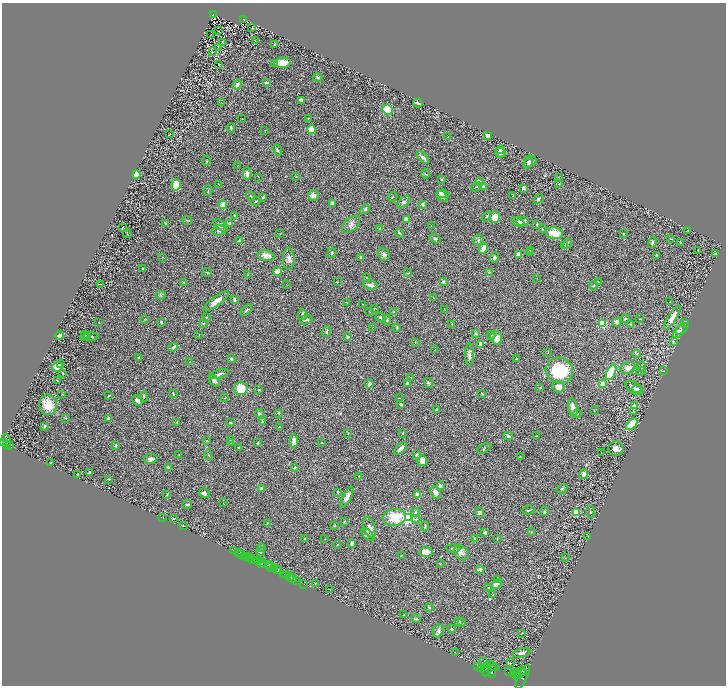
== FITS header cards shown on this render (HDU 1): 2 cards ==
NAXIS1  =                 1448
NAXIS2  =                 1367

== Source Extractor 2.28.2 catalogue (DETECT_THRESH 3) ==
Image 1448 x 1367 px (HDU 1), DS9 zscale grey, zoomed out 1/2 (1 PNG px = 2 x 2 image px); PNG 728 x 688 px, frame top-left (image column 1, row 1366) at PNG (2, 3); each listed source drawn as its Kron ellipse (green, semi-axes under 4 px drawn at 4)
Background 0.411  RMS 0.028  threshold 0.0854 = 3 sigma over >= 5 px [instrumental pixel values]
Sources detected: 394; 30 cannot appear on this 1/2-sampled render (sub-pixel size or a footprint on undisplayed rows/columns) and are neither listed nor drawn; the other 364 listed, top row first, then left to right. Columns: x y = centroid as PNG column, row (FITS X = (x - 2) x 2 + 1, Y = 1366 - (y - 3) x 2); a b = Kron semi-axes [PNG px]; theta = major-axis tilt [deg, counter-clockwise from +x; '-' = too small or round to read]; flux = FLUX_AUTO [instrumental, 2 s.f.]
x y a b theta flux
213 14 3 3 - 73
244 20 4 2 - 59
252 27 4 2 - 2.7
218 31 2 1 - 48
211 35 2 1 - 1.8
255 40 3 2 - 2.5
223 43 2 1 - 2.4
274 45 2 2 - 4.7
219 47 2 2 - 2.9
212 52 4 2 - 3.5
283 63 8 5 6 69
219 64 2 2 - 6
275 64 3 3 - 17
318 78 5 3 - 7.1
266 83 4 3 - 8.1
237 85 5 3 - 12
301 100 4 3 - 15
222 103 3 2 - 2.2
418 103 5 2 - 11
387 110 5 5 - 120
309 118 3 3 - 3.7
242 119 2 1 - 3.8
231 128 5 3 - 7.3
265 130 2 2 - 2.4
312 130 4 4 - 96
170 134 2 1 - 1.6
487 135 4 3 - 24
448 137 3 2 - 2.9
277 150 6 2 -55 11
501 150 4 3 - 25
500 152 5 5 - 33
423 158 7 3 -46 16
206 160 5 1 - 3
528 162 6 4 79 11
530 162 7 4 38 15
237 166 2 1 - 1.6
136 174 4 4 - 76
247 174 6 4 89 28
425 174 4 2 - 3.7
259 177 2 2 - 1.7
296 177 3 2 - 2.9
558 177 2 2 - 3.1
442 179 3 3 - 3.5
479 181 3 2 - 14
219 184 3 2 - 2.2
559 184 3 2 - 3.1
176 185 6 4 73 100
476 187 5 2 - 4.4
484 187 3 3 - 19
523 188 4 3 - 12
208 191 5 2 - 4.2
443 194 6 3 -7 16
251 196 5 2 - 4.5
313 196 5 5 - 23
442 196 7 4 -46 26
513 196 2 2 - 2.2
263 197 4 3 - 6.7
392 197 5 2 - 3.8
539 199 5 4 - 9.2
256 201 5 3 - 4.9
404 202 7 4 46 13
332 203 4 3 - 18
423 204 4 3 - 9.3
223 205 4 3 - 46
365 209 5 3 - 8.5
235 215 3 3 - 7.1
486 217 5 2 - 4.5
495 217 6 5 - 71
406 219 2 2 - 85
187 220 5 3 - 5.5
522 221 6 4 2 41
518 222 6 4 -20 26
165 223 3 2 - 4.3
230 223 3 3 - 17
351 224 11 6 44 22
537 224 2 2 - 4.4
220 225 8 4 -42 16
431 226 2 2 - 1.4
123 227 3 1 - 2.5
379 228 2 2 - 6.1
542 229 4 2 - 3
219 230 7 5 5 18
688 230 2 1 - 2.2
127 233 4 1 - 2.5
399 233 4 3 - 6.7
554 233 9 5 -12 100
280 234 3 2 - 2
624 234 3 2 - 3.3
435 239 6 3 -33 6.9
670 239 3 2 - 2.8
239 240 2 2 - 23
478 240 5 5 - 10
652 242 6 3 73 8.2
680 242 3 2 - 5.4
567 244 5 2 - 5.9
565 246 4 3 - 12
483 248 5 3 - 46
698 250 2 2 - 2.9
530 251 3 2 - 2.2
530 252 2 2 - 2.7
332 253 5 4 - 8.4
518 254 3 3 - 29
716 254 4 3 - 12
266 255 8 5 -13 39
384 255 7 5 -70 15
656 255 3 2 - 4.2
163 257 3 2 - 2.6
360 257 3 3 - 6.8
494 257 5 4 - 13
289 259 11 6 -88 25
142 268 3 2 - 3.9
278 271 4 4 - 51
489 272 3 3 - 4.5
207 273 4 2 - 3.8
408 273 3 2 - 4.6
248 275 3 3 - 3.3
366 277 3 2 - 3
537 278 2 1 - 1.7
337 282 2 2 - 3.6
443 282 2 2 - 28
599 282 3 2 - 2.8
184 283 3 2 - 2.2
100 284 2 1 - 1.6
286 284 2 1 - 1.3
370 285 7 3 -14 24
594 286 5 3 - 5
161 295 5 3 - 6.8
433 297 3 2 - 2.6
234 300 3 3 - 11
216 301 15 4 37 47
346 302 2 2 - 2.1
670 302 3 2 - 1.9
363 304 3 2 - 2.5
374 308 2 2 - 3.1
246 310 7 2 44 5.8
445 310 2 2 - 2.3
370 312 2 2 - 3.4
393 312 3 2 - 3.9
302 314 5 2 - 6.9
206 317 3 2 - 4.9
381 317 5 3 - 8.6
672 317 14 4 57 50
145 319 2 2 - 4.4
625 319 4 3 - 6.7
640 319 2 1 - 1.7
306 320 6 2 21 11
387 320 5 3 - 6
99 322 2 2 - 5.5
162 322 3 2 - 8.1
617 322 4 4 - 17
203 323 3 2 - 4.6
602 323 3 3 - 510
685 323 3 2 - 4.6
452 324 3 2 - 2.7
631 324 4 3 - 6
373 327 2 1 - 1.6
397 327 3 2 - 5.8
682 329 7 3 38 12
327 331 5 4 - 9.7
679 331 7 4 57 18
476 333 3 3 - 8.1
199 334 3 2 - 1.8
491 335 4 3 - 6.9
59 336 4 3 - 17
85 336 5 3 - 6
88 336 3 3 - 4.8
91 337 8 3 0 13
348 337 2 2 - 27
496 338 7 5 -67 44
674 341 3 3 - 4.2
415 342 3 2 - 2.1
480 344 2 2 - 130
173 347 5 2 - 11
435 350 2 2 - 3.7
548 352 2 1 - 1.6
469 354 11 3 88 21
637 354 4 3 - 7
138 358 2 2 - 8.6
231 359 2 2 - 34
516 359 3 2 - 2.8
190 361 2 2 - 2.6
61 364 3 2 - 6.5
57 367 5 4 - 59
641 367 5 3 - 6.3
628 368 8 5 21 30
559 371 14 13 - 300
641 371 4 2 - 4
663 371 4 2 - 3.1
611 372 8 4 66 290
63 373 2 2 - 3.4
219 374 10 3 16 17
411 377 3 2 - 2.5
57 381 3 2 - 6.1
214 381 7 4 -52 14
428 383 5 3 - 9.2
369 384 4 3 - 16
408 384 3 2 - 37
602 384 3 3 - 31
558 387 6 5 - 34
241 388 7 6 - 140
540 388 3 3 - 3.5
634 388 10 5 -33 30
637 389 4 3 - 11
259 390 3 2 - 3.9
173 393 4 2 - 4.7
62 394 2 2 - 2.2
482 394 3 2 - 3.5
109 395 2 2 - 4.5
144 397 5 3 - 5.7
225 398 3 2 - 4.5
399 398 3 2 - 1.8
137 401 6 3 -46 23
401 404 3 2 - 12
48 405 10 8 -77 110
635 405 2 2 - 80
573 407 9 4 -79 25
437 410 4 2 - 3.8
594 410 3 2 - 1.9
634 411 2 2 - 13
259 413 4 3 - 11
279 413 3 2 - 5.8
578 414 2 2 - 3
66 418 3 3 - 3.4
109 419 4 3 - 11
177 422 2 2 - 2.8
230 422 2 2 - 3.8
263 422 3 3 - 12
632 424 7 4 44 130
45 426 4 3 - 4.2
279 427 2 2 - 5
348 433 3 2 - 3.1
403 433 2 2 - 2.6
508 436 5 3 - 12
536 436 3 2 - 4.6
230 439 3 3 - 6
6 440 6 3 -76 1200
207 441 3 2 - 5.4
294 441 7 4 86 26
3 442 3 2 - 990
231 443 3 2 - 2.5
258 443 3 2 - 5.1
322 443 2 2 - 8.2
7 445 2 2 - 220
116 445 2 2 - 17
9 446 3 2 - 210
239 448 2 2 - 4.9
401 449 8 3 44 22
484 449 7 2 32 5
616 449 7 7 - 33
601 453 2 1 - 1.4
179 455 2 2 - 2.5
209 455 5 1 - 3.6
416 455 4 2 - 4.8
520 456 2 2 - 2.4
151 459 7 5 6 16
422 461 5 5 - 25
50 463 3 2 - 2.3
169 467 4 3 - 12
294 467 3 2 - 8.8
89 473 4 3 - 9.8
78 474 2 2 - 6.6
584 474 5 4 - 15
359 476 4 3 - 4.2
109 479 2 2 - 4
440 485 3 3 - 17
261 488 2 2 - 13
562 489 6 3 29 8.5
338 492 3 2 - 5.8
436 492 6 4 -67 27
204 493 5 5 - 18
167 494 3 2 - 3.7
417 495 2 2 - 130
347 497 11 3 61 27
223 503 3 2 - 2
187 505 5 2 - 6.1
528 510 6 2 7 5.5
416 512 5 3 - 5
544 512 4 4 - 7.8
576 512 3 3 - 320
590 512 6 3 -82 5
479 513 5 4 - 11
394 517 11 8 5 140
408 517 3 3 - 1000
163 518 2 1 - 1.4
174 518 3 2 - 5.4
416 519 4 3 - 7.7
344 522 3 3 - 4.7
267 523 4 2 - 3.8
183 526 3 1 - 3.3
334 526 3 2 - 3.3
425 526 5 3 - 5.1
370 528 11 5 -73 28
531 532 3 3 - 3.6
485 533 4 3 - 12
368 534 8 4 -46 17
588 536 2 1 - 1.9
304 539 2 2 - 4
325 539 2 2 - 1.7
475 539 4 3 - 8.3
497 539 4 2 - 2.8
352 544 4 3 - 9.6
337 545 3 2 - 3.1
262 548 3 2 - 2.2
453 548 7 2 -1 6.1
234 551 2 1 - 46
260 552 4 3 - 9
426 552 6 5 - 47
238 553 2 1 - 240
461 553 8 6 -47 20
242 554 2 2 - 1000
401 555 3 2 - 3.2
244 556 2 2 - 33
247 556 3 1 - 66
250 558 3 2 - 62
565 558 2 2 - 2.8
252 560 5 4 - 100
259 560 3 1 - 530
255 561 2 1 - 640
263 562 3 1 - 360
440 563 4 2 - 3.1
261 564 2 1 - 370
264 564 4 2 - 290
269 564 2 2 - 410
271 567 5 3 - 870
275 568 3 3 - 800
480 569 4 3 - 14
278 570 4 2 - 500
284 574 2 2 - 630
287 575 2 1 - 580
289 576 3 2 - 650
292 578 4 3 - 140
498 579 4 3 - 4.9
296 580 2 1 - 41
315 583 3 2 - 2
304 584 2 1 - 23
496 584 6 3 36 29
488 587 2 2 - 2.2
330 590 3 2 - 2.3
493 595 4 2 - 2.9
429 607 4 2 - 3.7
404 615 2 2 - 6.8
416 619 5 3 - 5
459 621 3 3 - 6.1
461 623 3 2 - 7.6
452 629 4 2 - 5.8
438 631 7 5 67 17
521 633 4 2 - 2.7
455 652 2 1 - 1.7
522 653 9 4 14 15
484 661 2 2 - 2.2
510 663 4 2 - 3.3
478 666 2 1 - 280
492 666 7 3 -18 3100
483 668 6 2 26 4800
485 669 3 2 - 2500
487 670 7 2 62 3800
492 671 6 3 87 3400
521 671 3 2 - 730
508 672 2 1 - 200
524 672 4 2 - 1400
513 673 4 3 - 2600
520 673 7 5 49 4900
516 674 5 2 - 2900
523 677 13 4 64 4700
At the frame edge (FLAGS 8, measured only in part): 1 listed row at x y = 3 442
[30 sub-pixel or undisplayed-footprint detections neither listed nor drawn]